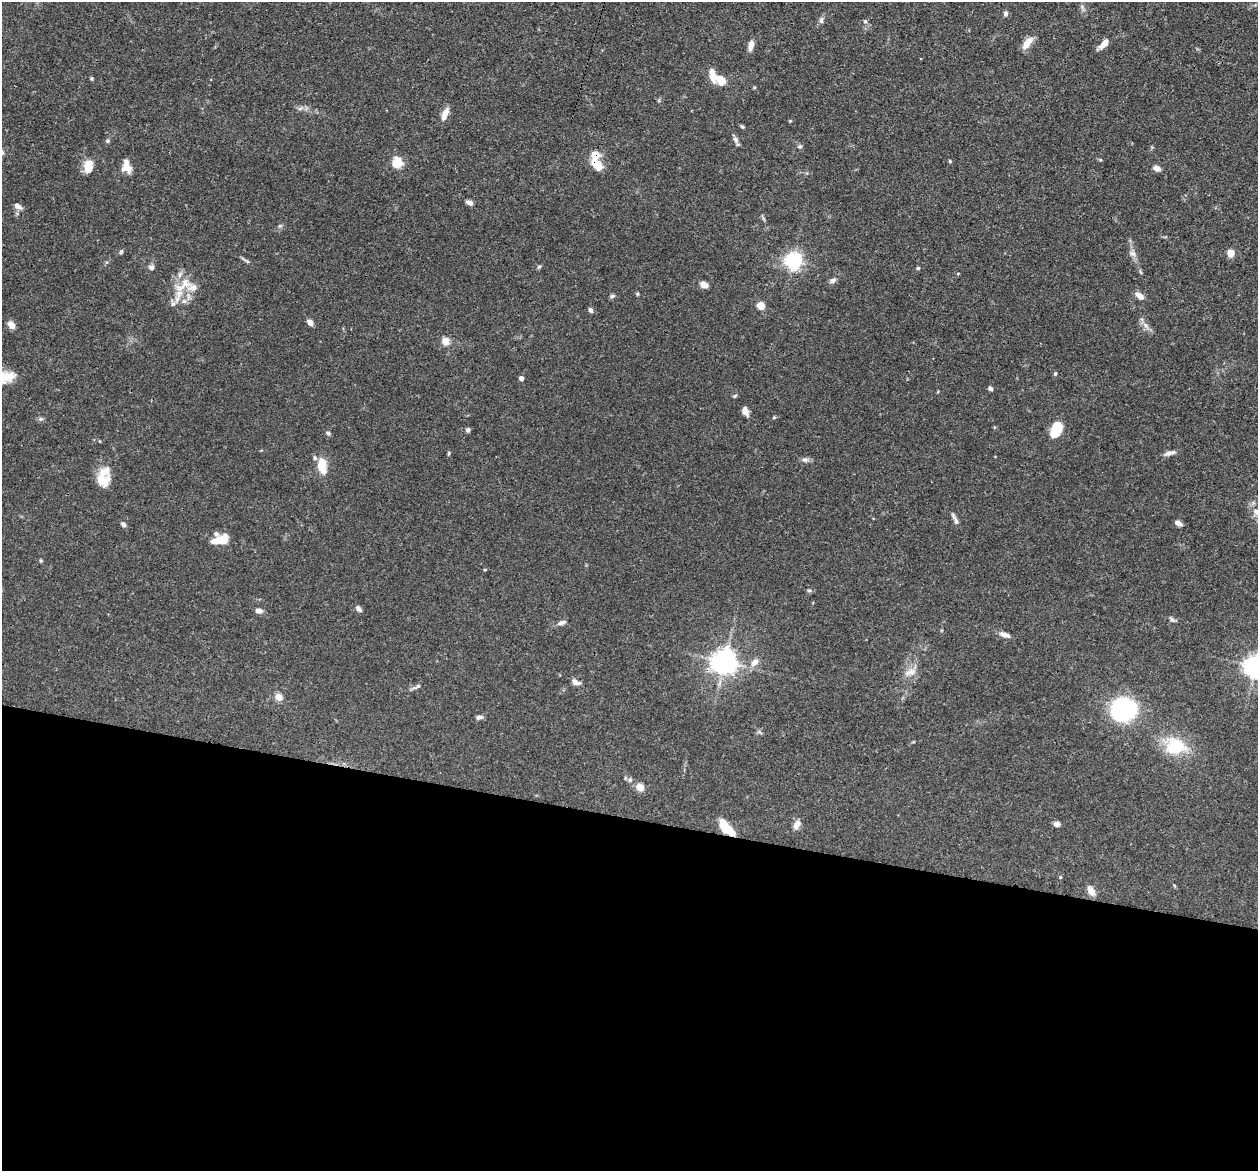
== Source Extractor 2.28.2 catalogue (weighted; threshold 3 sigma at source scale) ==
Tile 14 of 4 x 4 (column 2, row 4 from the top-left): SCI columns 1292-2547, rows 285-1453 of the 5095 x 5122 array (HDU 1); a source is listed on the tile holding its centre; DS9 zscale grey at full resolution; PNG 1260 x 1173 px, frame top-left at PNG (2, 2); no overlay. Shown black and unused: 30% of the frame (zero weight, under 3 of 4 exposures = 5% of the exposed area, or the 3 px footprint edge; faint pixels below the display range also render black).
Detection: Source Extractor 2.28.2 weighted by HDU 2 'WHT'; one run over the whole footprint, this tile lists its part. Background 0.0639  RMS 0.0032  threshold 0.0146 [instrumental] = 3 sigma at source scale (4.5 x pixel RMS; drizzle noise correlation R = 1.50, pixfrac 1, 0.05/0.05 arcsec/px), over >= 5 px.
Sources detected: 103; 1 inside a brighter object's white glare — not listed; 8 inside a brighter listed object's ellipse — not listed separately; the other 94 listed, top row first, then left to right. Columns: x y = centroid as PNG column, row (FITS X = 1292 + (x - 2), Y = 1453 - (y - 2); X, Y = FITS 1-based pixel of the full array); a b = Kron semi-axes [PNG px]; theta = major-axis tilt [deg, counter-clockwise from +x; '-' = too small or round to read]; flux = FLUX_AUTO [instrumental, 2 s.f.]
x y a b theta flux
1082 7 9 5 -58 0.87
1006 13 6 5 - 0.88
821 20 9 5 -90 0.88
865 21 6 5 - 0.56
1027 43 15 7 50 4.3
1103 44 16 7 44 2.5
751 46 12 6 75 2
92 78 5 4 - 0.4
720 80 14 10 -33 4.5
300 108 7 4 19 0.73
445 114 15 6 68 3
790 121 4 4 - 0.28
742 127 6 4 -52 0.44
735 139 11 6 -65 1.1
107 141 5 5 - 0.56
800 146 6 6 - 0.61
1100 160 5 3 - 0.27
950 161 4 4 - 0.35
397 162 11 10 - 5.9
88 165 14 9 77 5.4
597 165 14 8 -46 5.4
127 168 12 10 -36 3.3
1157 168 9 6 -17 1.5
469 203 8 5 -20 1.3
18 206 10 6 -30 1.6
121 252 7 4 46 0.46
1133 253 10 7 -37 1.3
1230 253 6 6 - 4
247 261 10 4 -33 0.67
793 261 6 6 - 120
151 267 8 6 -10 0.87
539 267 5 5 - 0.47
918 268 4 4 - 0.53
180 275 8 5 71 1.1
833 280 7 6 - 1.3
704 285 8 6 -24 2.7
181 287 23 12 5 5.7
637 294 5 4 - 0.41
612 296 7 5 16 0.63
1139 296 10 6 -42 2.4
184 301 7 5 -43 0.98
173 304 10 7 39 1.4
761 306 5 5 - 9
591 310 6 5 - 0.83
310 322 8 6 -50 1.4
12 325 8 6 -46 2.3
1146 326 11 4 -58 1.3
445 341 5 5 - 5.1
1055 373 5 4 - 0.43
3 377 27 15 2 8.3
521 378 4 4 - 1.6
990 388 5 4 - 0.78
735 396 6 4 25 0.48
745 411 9 6 -68 2.4
774 417 5 4 - 0.36
41 419 6 5 - 0.65
468 430 5 4 - 0.84
1056 430 16 10 73 9
328 433 6 5 - 0.64
448 453 7 3 81 0.38
1170 453 15 6 16 1.6
315 458 7 5 -61 0.7
805 460 9 7 -3 1.1
322 466 15 8 -83 7.4
103 481 21 14 -76 6
955 519 16 5 -62 1.3
1178 523 8 5 -31 1.6
123 524 7 5 -45 0.89
223 539 13 9 36 4.8
41 561 6 4 -19 0.38
485 570 4 3 - 0.3
809 590 5 5 - 0.5
359 609 8 5 -50 1.2
259 611 8 5 -3 1.3
1172 620 11 4 -35 0.71
561 623 12 6 16 1.2
1004 635 14 6 -19 1.9
724 662 8 7 - 330
755 662 10 7 39 2.3
1256 666 7 7 - 240
910 672 19 10 22 3.1
576 682 12 6 -23 1.6
418 686 8 5 34 0.68
279 697 7 6 - 2.8
1124 709 20 18 14 39
479 717 9 5 12 0.99
1175 746 25 19 -9 14
630 780 6 6 - 0.72
640 787 7 7 - 3.3
797 824 12 8 57 1.9
1057 824 6 5 - 1.9
725 827 18 10 -59 6.6
1060 877 4 4 - 0.33
1091 891 14 8 -59 2.1
Overlapping masked pixels (flux is a lower limit): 1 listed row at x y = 597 165
Isophote crosses this tile's border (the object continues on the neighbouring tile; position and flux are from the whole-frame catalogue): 2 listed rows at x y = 3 377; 1256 666